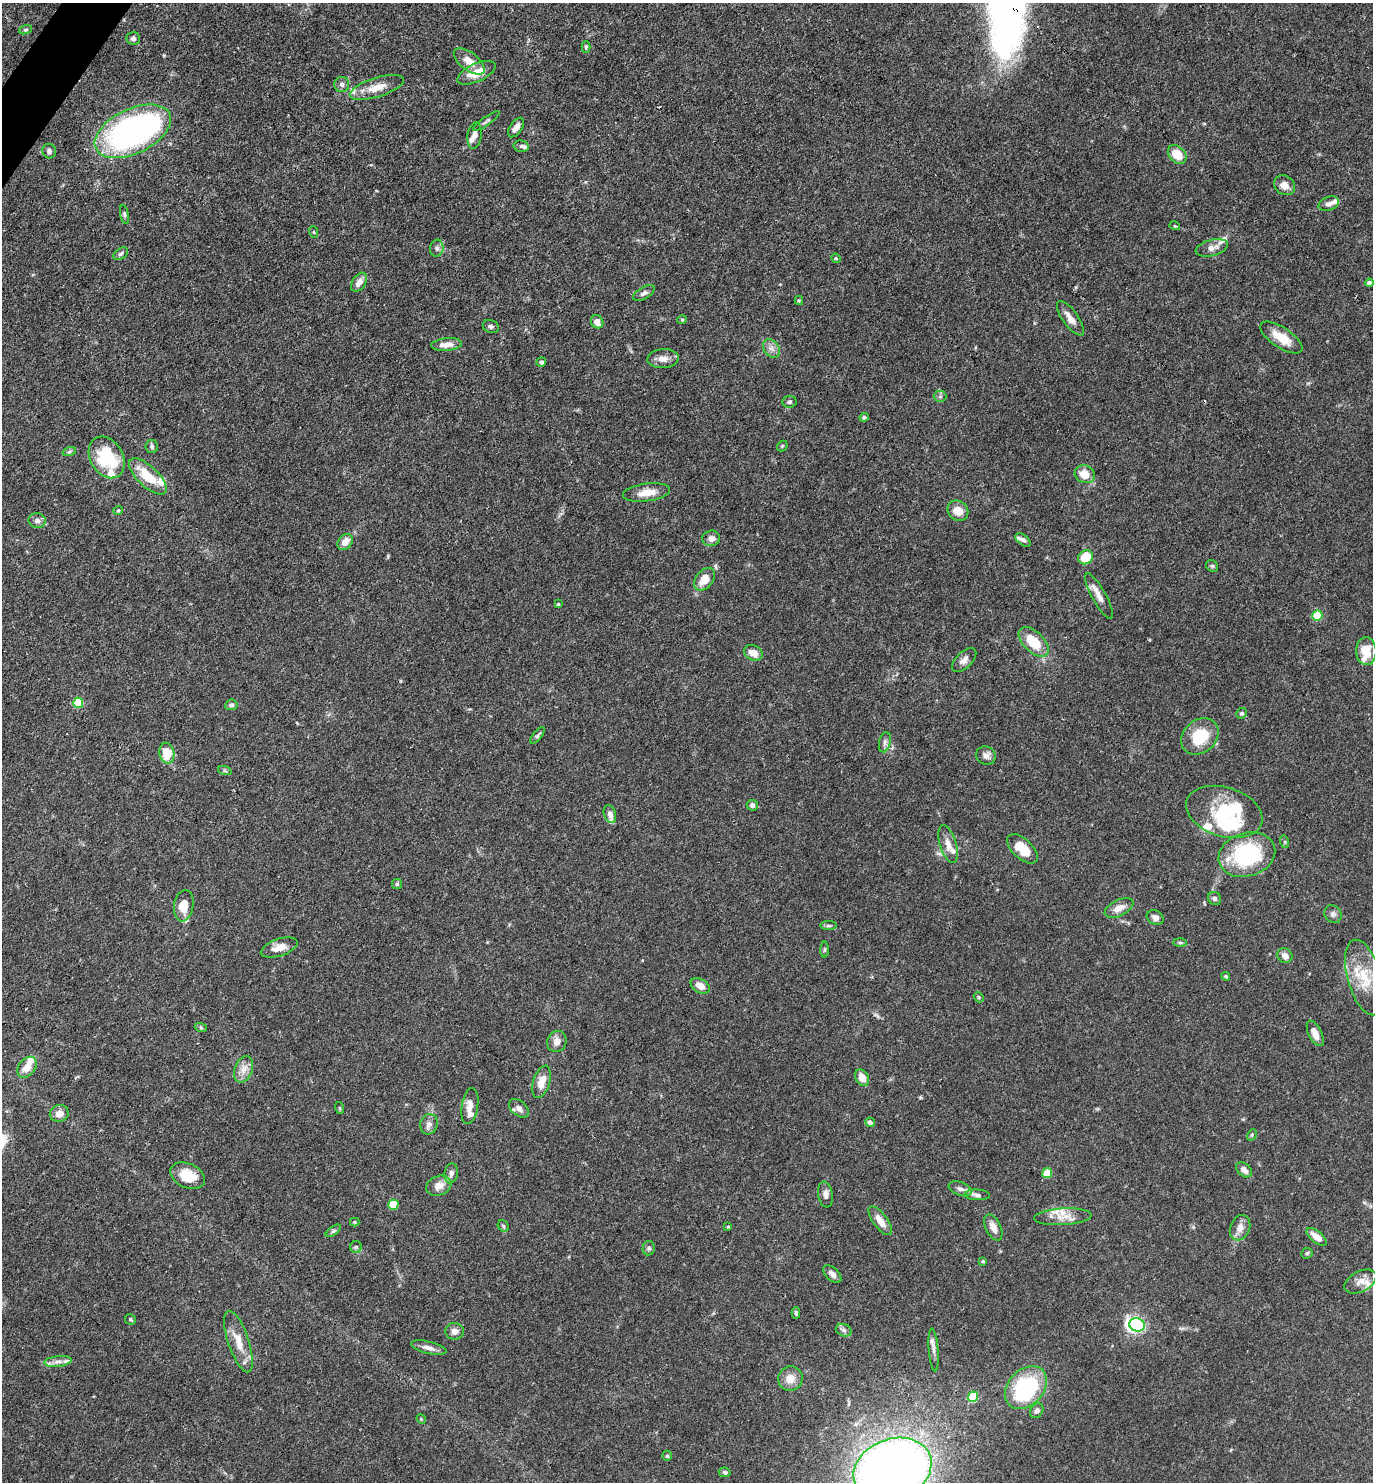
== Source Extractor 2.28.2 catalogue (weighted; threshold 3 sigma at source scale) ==
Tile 11 of 4 x 4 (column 3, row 3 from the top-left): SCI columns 2891-4261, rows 1481-2960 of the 5923 x 5919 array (HDU 1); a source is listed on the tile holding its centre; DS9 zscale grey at full resolution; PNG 1375 x 1484 px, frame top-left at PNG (2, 3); each listed source drawn as its Kron ellipse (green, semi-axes under 4 px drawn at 4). Shown black and unused: <1% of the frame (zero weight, under 3 of 4 exposures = <1% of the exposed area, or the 3 px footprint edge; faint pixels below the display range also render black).
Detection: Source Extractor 2.28.2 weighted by HDU 2 'WHT'; one run over the whole footprint, this tile lists its part. Background 0.112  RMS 0.0043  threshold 0.0194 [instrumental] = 3 sigma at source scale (4.5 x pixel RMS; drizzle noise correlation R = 1.50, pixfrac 1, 0.05/0.05 arcsec/px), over >= 5 px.
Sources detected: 171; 1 inside a brighter object's white glare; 2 cosmic-ray / hot-pixel residue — neither listed nor drawn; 20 inside a brighter listed object's ellipse — not listed separately; the other 148 listed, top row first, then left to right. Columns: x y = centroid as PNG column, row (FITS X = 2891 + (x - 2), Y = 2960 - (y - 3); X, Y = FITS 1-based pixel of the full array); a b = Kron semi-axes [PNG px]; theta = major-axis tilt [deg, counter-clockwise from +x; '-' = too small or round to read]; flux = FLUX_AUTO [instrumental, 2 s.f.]
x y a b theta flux
26 30 7 4 19 0.64
133 38 7 6 - 1.3
586 47 6 4 88 0.71
469 61 18 9 -38 4.9
476 73 20 9 25 6.8
342 84 7 7 - 1.4
377 87 28 9 17 6.5
486 121 16 3 35 0.97
516 127 11 6 55 2.6
133 131 41 22 26 140
474 135 13 7 82 2.7
521 146 7 5 -13 0.88
49 151 7 6 - 1.2
1177 154 10 7 -46 8
1284 185 11 9 -40 3.5
1329 204 10 6 20 2
124 214 9 4 -78 0.8
1175 226 5 3 - 0.44
314 232 6 3 -70 0.5
437 248 8 6 80 1.4
1212 248 16 8 15 3.4
121 254 8 5 33 1.1
836 258 5 4 - 0.52
359 282 10 6 56 2.8
1369 283 4 4 - 1.5
644 293 12 6 30 1.5
799 300 4 4 - 0.45
1070 318 20 7 -54 3.7
682 320 4 4 - 0.47
597 322 7 6 - 3.6
491 327 8 6 -21 1.1
1281 338 24 10 -33 8
447 344 15 6 5 3.8
771 348 10 7 -53 2.2
663 359 16 9 4 3.5
541 362 5 4 - 1.1
940 396 6 6 - 0.85
789 402 7 6 - 1
864 417 4 4 - 1.1
152 446 6 6 - 0.98
782 446 6 4 47 0.64
69 452 7 4 19 0.79
107 457 22 16 -59 22
1085 474 10 8 -25 6.2
148 476 24 10 -43 11
647 492 24 9 8 6
118 510 5 4 - 0.45
958 511 11 9 -40 5.4
37 521 9 7 -7 1.9
711 538 9 7 14 2.3
1023 540 9 5 -38 1.2
345 542 9 6 50 4
1086 557 8 6 39 11
1212 566 6 5 - 0.72
705 579 13 8 51 6.7
1099 596 25 7 -61 4.1
558 604 3 3 - 0.42
1317 615 5 5 - 17
1034 642 18 10 -44 12
1366 651 14 10 -86 8.4
753 653 10 7 -24 4.3
964 660 15 8 44 2.5
78 703 5 5 - 24
231 705 6 5 - 1.1
1242 713 5 5 - 0.79
537 735 10 4 50 0.92
1200 736 20 16 42 16
885 742 10 5 77 1.4
167 753 10 7 -80 9.7
986 756 10 9 - 2.2
225 771 7 4 -19 0.73
752 805 6 5 - 1.6
1224 812 39 24 -17 36
610 814 9 6 -72 2.3
1285 842 6 4 -72 0.52
948 844 19 8 -73 4.7
1022 849 19 10 -43 8
1247 855 29 21 17 41
397 884 5 5 - 0.79
1215 898 7 6 - 0.96
184 906 16 9 80 7.6
1119 908 15 8 27 4
1333 914 9 8 - 1.5
1155 917 9 7 -30 1.9
828 926 8 4 0 0.88
1180 942 6 4 -1 0.73
279 948 19 8 18 4.6
825 950 8 4 89 0.6
1285 956 8 7 - 2.8
1226 976 4 4 - 0.64
1364 977 39 16 -74 14
700 986 10 7 -29 4.1
979 997 5 4 - 0.61
201 1028 6 4 -19 0.67
1315 1033 14 6 -63 4
557 1041 10 9 - 3.2
27 1067 12 8 50 4.6
243 1069 14 9 70 3.6
862 1078 9 6 -60 4.7
541 1082 17 8 73 5.2
470 1106 18 8 81 3.8
340 1108 6 3 -72 0.5
519 1108 11 7 -39 1.8
59 1113 9 8 - 3.3
870 1122 5 4 - 1.5
429 1124 10 8 72 2.2
1252 1135 6 4 60 0.63
1244 1170 9 6 -42 2.6
451 1173 10 7 81 1.7
1047 1173 5 5 - 13
187 1176 18 12 -24 10
439 1186 13 9 22 3.9
960 1189 12 6 -21 2
825 1195 13 7 -81 2
977 1195 12 5 -3 1.5
393 1205 5 5 - 18
1063 1217 29 8 3 5.4
880 1221 17 7 -54 4.9
355 1222 5 4 - 0.47
503 1226 6 5 - 0.73
728 1227 4 4 - 0.38
993 1227 14 7 -64 3.2
1240 1228 13 10 68 3.7
333 1231 9 4 36 0.9
1317 1237 12 5 -39 4.1
356 1247 6 6 - 0.81
649 1248 7 6 - 1
1307 1253 6 5 - 0.79
983 1261 4 4 - 0.58
832 1274 11 6 -46 2.1
1360 1282 17 10 28 3.8
796 1313 6 4 -88 0.75
131 1319 5 5 - 0.73
1137 1325 8 6 -14 110
844 1330 8 6 -21 1.2
454 1331 9 8 - 2.7
238 1341 32 10 -71 7.8
429 1348 18 6 -14 2.7
934 1350 21 5 -85 2.3
58 1361 14 5 7 2.3
790 1378 12 12 - 5.2
1026 1388 24 17 47 48
973 1397 5 5 - 23
1037 1411 8 6 58 1.4
421 1419 5 4 - 0.49
667 1456 5 4 - 0.74
892 1470 40 30 22 520
725 1472 6 4 -7 0.88
Isophote crosses this tile's border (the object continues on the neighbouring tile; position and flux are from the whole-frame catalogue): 1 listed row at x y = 892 1470